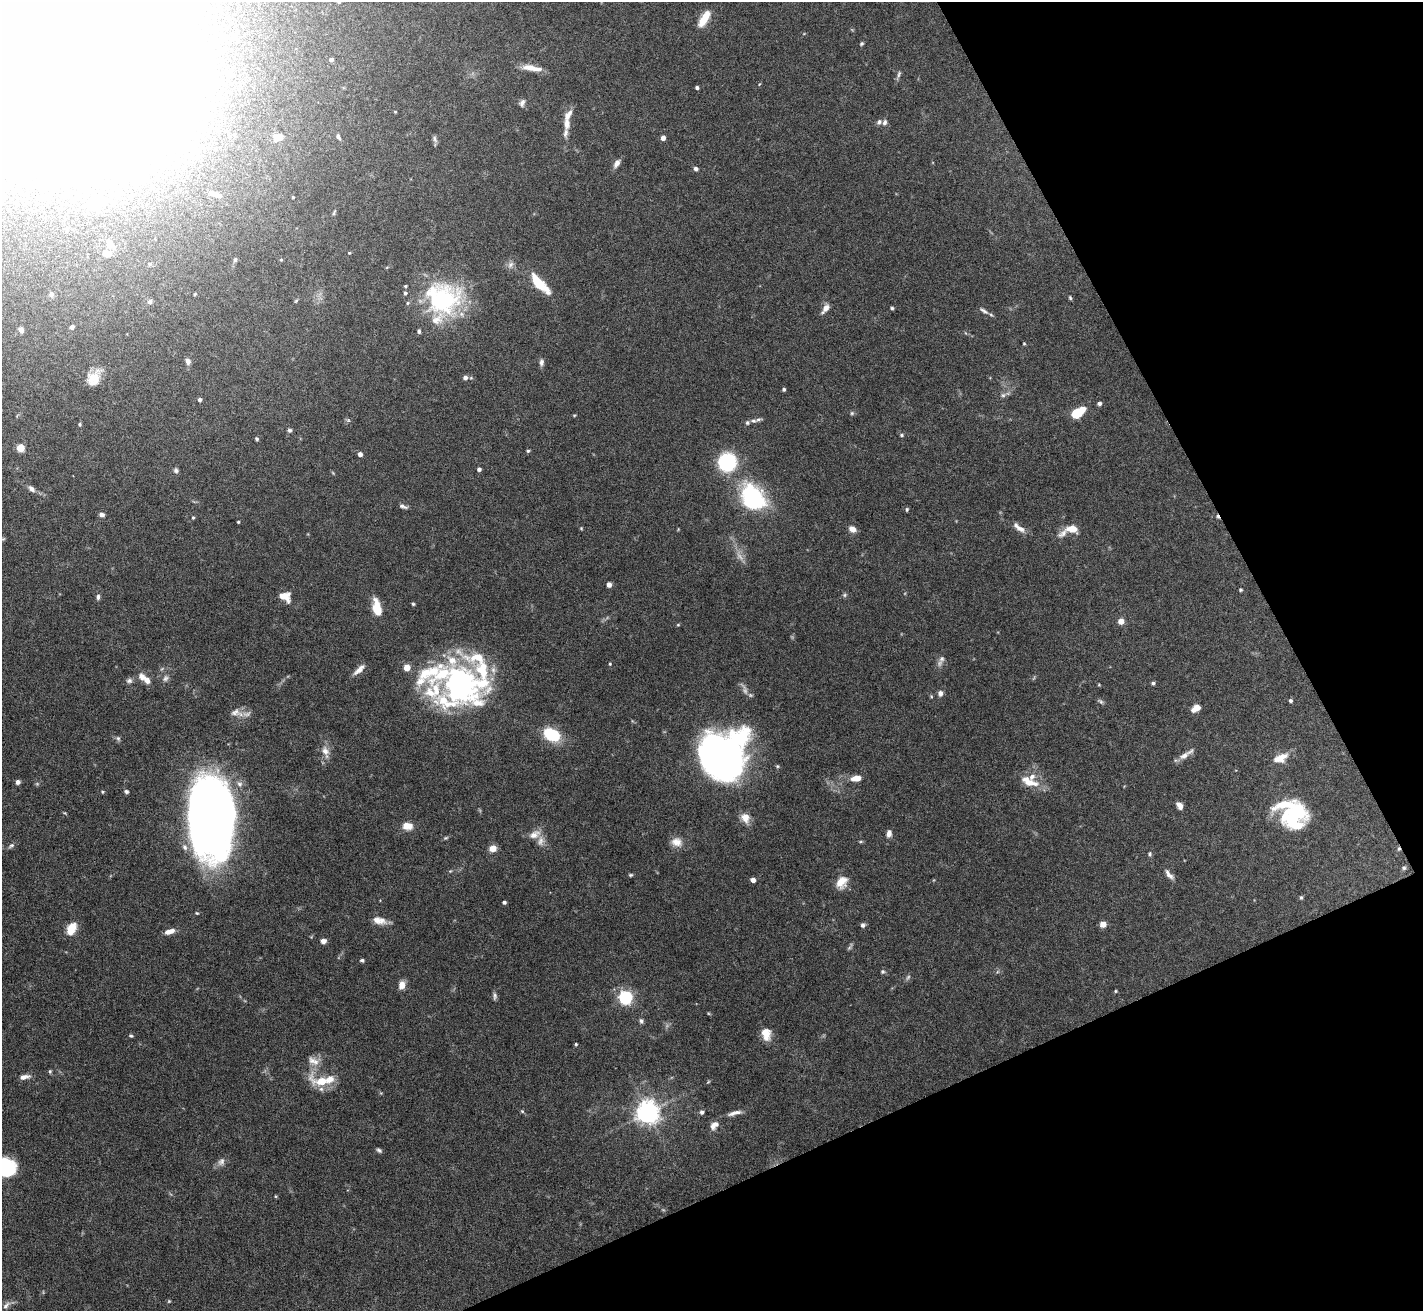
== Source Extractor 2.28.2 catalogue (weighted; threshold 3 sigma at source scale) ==
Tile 12 of 4 x 4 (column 4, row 3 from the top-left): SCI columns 4264-5684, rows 1460-2768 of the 5684 x 5672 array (HDU 1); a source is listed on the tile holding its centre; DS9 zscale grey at full resolution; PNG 1425 x 1313 px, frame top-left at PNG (2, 2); no overlay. Shown black and unused: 23% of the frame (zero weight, under 5 of 10 exposures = <1% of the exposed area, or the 3 px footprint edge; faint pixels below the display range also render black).
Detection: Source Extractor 2.28.2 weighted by HDU 2 'WHT'; one run over the whole footprint, this tile lists its part. Background 0.0863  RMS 0.0026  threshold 0.0107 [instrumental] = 3 sigma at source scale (4.09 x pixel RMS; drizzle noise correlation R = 1.36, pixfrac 0.8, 0.05/0.05 arcsec/px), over >= 5 px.
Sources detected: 208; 4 too faint to see at this stretch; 12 inside a brighter object's white glare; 2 cosmic-ray / hot-pixel residue — not listed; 27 inside a brighter listed object's ellipse — not listed separately; the other 163 listed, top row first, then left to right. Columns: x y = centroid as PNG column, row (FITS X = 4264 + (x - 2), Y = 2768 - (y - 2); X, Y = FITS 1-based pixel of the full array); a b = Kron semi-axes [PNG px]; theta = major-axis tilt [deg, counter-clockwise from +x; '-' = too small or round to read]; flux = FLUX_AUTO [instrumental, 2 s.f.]
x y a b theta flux
339 2 4 4 - 0.38
704 19 18 7 59 4.8
234 36 8 5 -50 0.55
861 44 5 4 - 0.35
331 60 4 3 - 0.73
531 68 26 7 -10 3.1
899 74 11 4 73 0.63
697 88 3 3 - 0.6
522 103 10 6 70 0.86
885 122 8 6 74 0.71
567 124 14 8 -89 1.8
338 136 8 4 -60 0.54
278 137 9 6 -3 2.1
663 138 5 4 - 1.2
435 139 10 5 -66 0.62
116 149 19 9 -43 4.1
617 163 12 6 57 1.2
696 169 5 4 - 0.7
53 189 4 4 - 0.42
218 195 13 7 -17 1.7
293 197 3 2 - 0.23
109 243 10 7 -69 2
106 253 11 8 -26 1.6
349 253 3 3 - 0.23
235 260 5 5 - 0.46
149 264 5 4 - 0.33
510 265 11 7 58 1
540 284 25 8 -46 8.3
51 294 6 6 - 0.6
195 294 4 3 - 0.21
443 298 46 41 -10 30
1070 298 6 4 -64 0.32
150 302 6 5 - 0.63
825 308 13 6 53 1.5
892 308 4 4 - 0.36
984 311 14 5 -33 0.92
72 327 4 4 - 0.95
21 330 6 4 -61 1.1
1024 344 4 3 - 0.23
188 361 8 6 -78 0.85
541 362 9 6 -89 0.8
93 377 21 11 46 3.9
465 378 6 5 - 0.88
784 389 3 3 - 0.44
1003 395 6 6 - 0.54
200 400 4 4 - 0.65
1099 403 4 4 - 0.81
852 413 6 5 - 0.4
1078 413 13 7 34 8.8
574 415 5 3 - 0.22
753 421 11 5 0 1
80 424 4 4 - 0.35
289 430 5 5 - 0.45
901 435 6 4 -1 0.37
257 439 4 4 - 0.42
21 448 5 5 - 5.1
528 451 5 4 - 0.34
360 454 4 4 - 1.2
727 462 13 13 - 23
479 469 4 4 - 0.73
176 470 6 6 - 0.6
333 473 6 3 -71 0.24
31 489 10 6 -40 0.96
753 497 33 24 -54 22
403 506 11 5 -18 0.71
907 509 5 4 - 0.33
102 515 6 5 - 0.84
193 518 5 4 - 0.3
238 522 3 3 - 0.26
581 528 5 3 - 0.22
852 529 8 6 -33 1.7
1020 529 16 7 -29 1.7
1072 529 11 7 -7 3.4
1063 534 17 8 36 1.6
609 585 5 4 - 1.2
1241 590 4 4 - 0.38
845 595 6 5 - 0.43
285 596 14 10 -30 2.9
98 597 8 5 88 0.65
413 604 4 4 - 0.3
377 608 16 8 -79 5.7
1121 621 5 5 - 2.5
678 625 4 4 - 0.24
942 659 8 8 - 0.97
610 664 4 3 - 0.26
407 668 5 5 - 3.8
359 670 18 6 41 1.7
165 678 9 7 55 0.84
147 680 9 7 -62 1.6
129 681 8 6 -11 0.7
462 683 60 36 -59 46
1153 683 5 4 - 0.43
1099 685 5 3 - 0.21
940 693 7 6 - 0.87
1101 701 9 5 -41 0.51
1290 701 4 4 - 0.51
1196 708 9 6 34 2.3
235 712 15 10 16 1.8
552 734 13 9 -29 14
118 738 7 5 -73 0.49
325 751 17 8 -73 2.1
1184 756 19 7 31 1.8
1280 758 20 10 23 3.3
724 760 44 39 75 120
856 778 10 6 9 2.6
18 782 5 5 - 0.88
1029 782 27 11 -21 4.2
239 784 9 7 -58 1.1
126 791 5 4 - 0.51
102 792 5 4 - 0.33
1180 805 8 5 -59 1.5
204 815 69 37 -83 210
1295 817 29 19 34 14
745 818 13 10 -64 2.3
407 826 12 8 -4 2.5
889 833 8 6 81 1.3
534 834 17 10 25 2.2
446 838 6 4 20 0.33
861 841 5 3 - 0.28
677 842 14 12 -13 2.4
11 846 8 5 35 0.6
493 848 8 7 - 2
1150 854 6 5 - 0.42
1404 868 5 5 - 0.38
1169 874 16 6 -51 1.2
631 875 5 4 - 0.36
753 880 4 4 - 1.4
842 882 15 12 60 3.3
1301 897 5 4 - 0.35
504 902 4 3 - 0.61
197 913 5 3 - 0.26
377 920 15 10 -19 1.9
1103 924 5 5 - 2.5
863 925 5 5 - 0.68
71 929 12 8 65 4.7
169 931 12 6 16 1.8
323 941 5 5 - 1.4
850 947 12 4 58 0.46
362 960 5 4 - 0.44
883 972 5 5 - 0.41
402 985 10 7 82 1.7
1115 991 4 4 - 0.26
495 996 10 5 -87 0.66
625 997 6 6 - 54
641 1021 6 5 - 0.56
766 1034 14 10 -78 3.3
131 1036 5 4 - 0.34
576 1044 5 4 - 0.28
313 1061 17 10 -31 2.3
50 1071 5 4 - 0.36
24 1077 13 6 10 1.4
322 1081 29 12 -13 6.8
708 1082 5 4 - 0.26
522 1111 5 4 - 0.32
647 1112 7 7 - 210
702 1112 5 5 - 0.65
733 1113 15 6 18 1.4
714 1125 13 8 41 1.7
379 1150 7 5 -31 0.52
221 1162 12 9 61 1.2
5 1167 16 13 -49 22
169 1301 5 4 - 0.27
6 1305 13 7 49 1
Isophote crosses this tile's border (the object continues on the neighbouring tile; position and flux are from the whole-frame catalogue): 2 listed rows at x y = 339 2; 5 1167